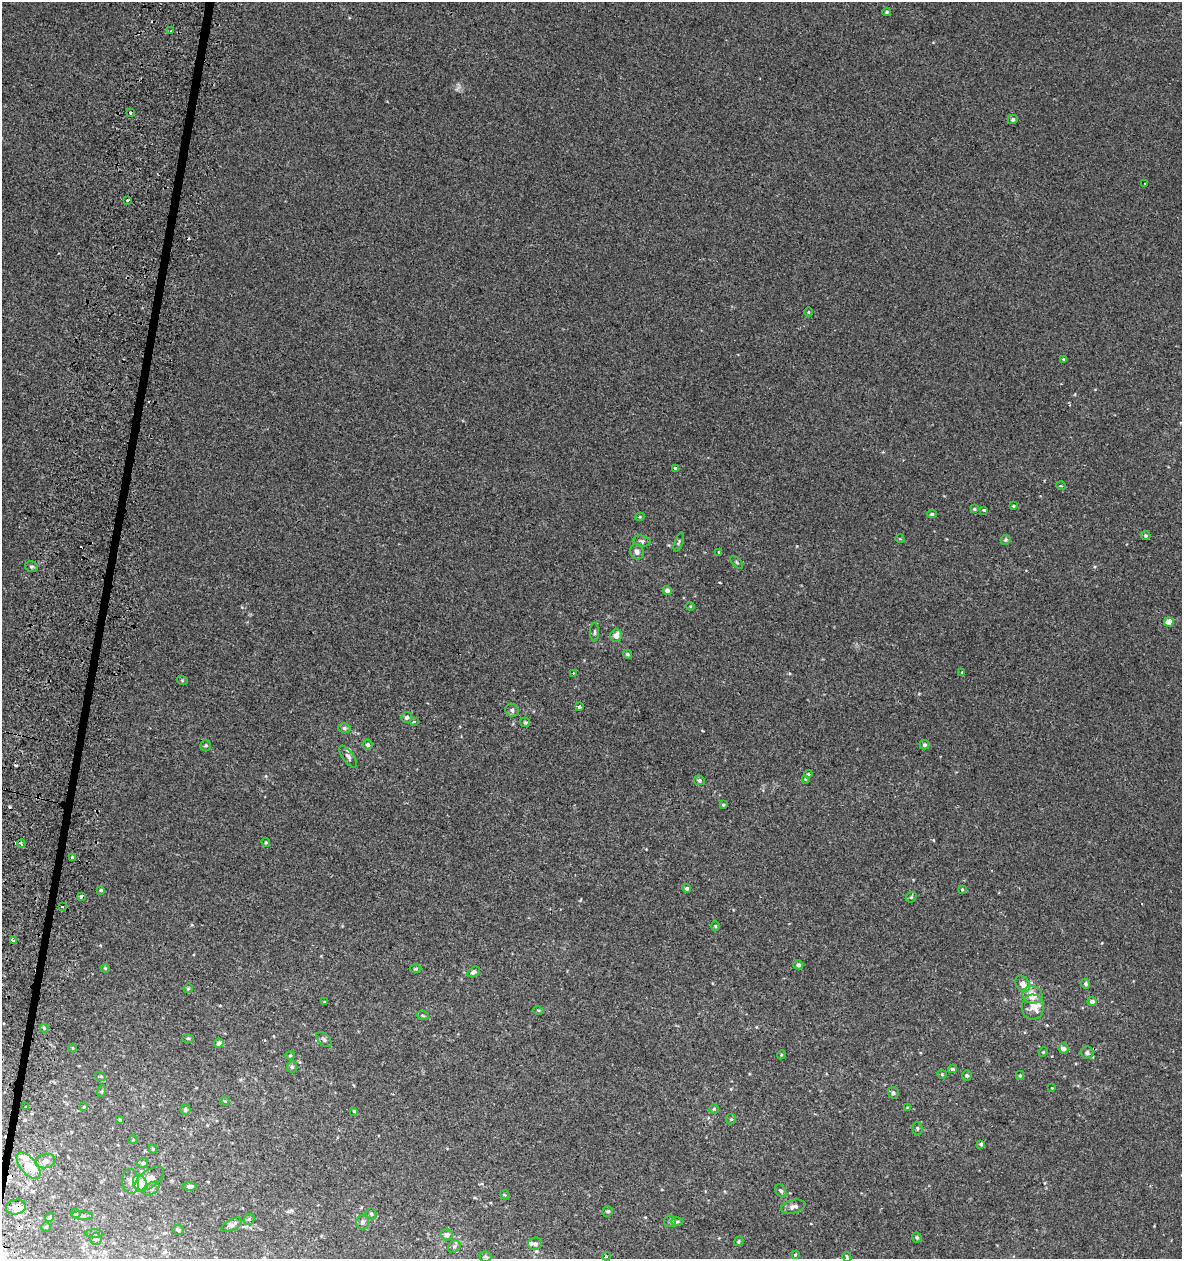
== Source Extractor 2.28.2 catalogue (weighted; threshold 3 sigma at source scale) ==
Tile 7 of 4 x 4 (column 3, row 2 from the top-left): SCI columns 2692-3871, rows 2557-3813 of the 5318 x 5112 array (HDU 1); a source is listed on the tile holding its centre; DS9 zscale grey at full resolution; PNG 1184 x 1261 px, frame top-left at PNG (2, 2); each listed source drawn as its Kron ellipse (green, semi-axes under 4 px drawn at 4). Shown black and unused: <1% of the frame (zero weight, under 2 of 3 exposures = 3% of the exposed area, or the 3 px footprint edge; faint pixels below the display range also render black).
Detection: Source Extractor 2.28.2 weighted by HDU 2 'WHT'; one run over the whole footprint, this tile lists its part. Background 0.00179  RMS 0.0054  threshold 0.0245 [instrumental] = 3 sigma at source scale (4.5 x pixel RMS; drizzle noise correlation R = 1.50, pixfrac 1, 0.0396/0.0396 arcsec/px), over >= 5 px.
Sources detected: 154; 1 inside a brighter object's white glare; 6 cosmic-ray / hot-pixel residue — neither listed nor drawn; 9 inside a brighter listed object's ellipse — not listed separately; the other 138 listed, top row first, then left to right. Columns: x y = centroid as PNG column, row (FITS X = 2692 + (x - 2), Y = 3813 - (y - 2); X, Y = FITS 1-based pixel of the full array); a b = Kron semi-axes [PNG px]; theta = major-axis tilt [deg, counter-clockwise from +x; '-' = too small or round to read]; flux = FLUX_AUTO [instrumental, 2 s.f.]
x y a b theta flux
887 12 4 4 - 0.72
171 30 4 2 - 0.5
130 113 4 3 - 0.79
1013 119 5 4 - 1.2
1145 184 3 3 - 1.4
127 200 3 3 - 1.1
809 312 5 3 - 0.43
1063 359 4 4 - 0.42
676 469 3 3 - 2.7
1061 486 5 3 - 0.43
1013 506 3 3 - 0.46
974 509 3 3 - 0.62
984 510 4 3 - 0.55
932 514 4 4 - 0.82
640 517 4 4 - 0.55
1145 535 5 4 - 0.97
900 539 4 3 - 0.41
1005 540 5 4 - 0.95
642 541 9 5 -13 1.3
679 542 10 3 70 0.83
637 552 8 6 -71 1.9
719 552 3 3 - 1.7
737 562 8 3 -45 0.6
31 567 6 5 - 0.96
667 590 4 4 - 2
690 606 4 3 - 0.41
1169 622 4 4 - 5.8
595 632 9 3 90 0.86
616 636 6 6 - 3.5
627 654 5 4 - 0.85
962 672 3 3 - 2.4
573 673 3 2 - 0.37
182 680 5 3 - 0.49
579 707 4 3 - 7.7
512 710 7 6 - 1.6
406 717 5 5 - 1.4
414 722 3 3 - 1
525 722 5 4 - 0.75
344 728 6 5 - 1.2
206 745 5 5 - 0.9
368 745 5 5 - 1.2
925 745 5 4 - 1
348 757 13 5 -53 1.5
808 774 4 4 - 0.55
805 779 3 3 - 0.43
699 780 5 4 - 0.94
723 805 4 4 - 0.71
266 842 4 3 - 0.56
21 844 4 4 - 1.2
72 857 3 3 - 1
687 888 4 4 - 1
962 889 4 4 - 0.59
101 890 4 3 - 0.77
82 896 3 3 - 6.2
911 897 6 4 42 0.83
62 906 3 3 - 6.4
715 926 4 4 - 0.56
13 940 4 3 - 4.2
798 965 5 4 - 1.2
105 968 4 4 - 0.49
415 969 6 4 2 0.63
473 972 7 4 31 1.4
1023 984 9 6 -54 3.6
1086 984 5 4 - 0.98
188 988 5 4 - 0.6
1032 995 10 8 -13 7.5
325 1002 4 3 - 0.4
1092 1002 4 4 - 2.2
1033 1007 12 11 - 4.5
538 1010 5 3 - 0.45
423 1016 6 3 -20 0.65
44 1028 4 4 - 0.55
188 1038 6 4 -1 0.7
324 1040 9 5 -44 1.3
219 1043 5 4 - 2
73 1048 4 3 - 0.45
1063 1048 5 5 - 2.1
1043 1052 5 4 - 0.51
1087 1053 6 6 - 1.3
290 1055 4 4 - 0.57
781 1055 4 3 - 0.49
292 1067 6 5 - 0.97
952 1069 4 3 - 1
942 1074 4 4 - 0.54
967 1075 5 5 - 1.1
1020 1075 4 4 - 0.63
100 1076 6 3 -18 0.57
1052 1088 3 3 - 0.44
102 1091 6 4 70 0.66
893 1093 5 5 - 1.5
225 1101 5 4 - 0.51
26 1107 2 2 - 0.45
84 1107 4 3 - 0.59
907 1108 4 3 - 0.41
714 1109 5 5 - 0.84
185 1110 5 5 - 1.1
354 1111 3 3 - 0.6
731 1119 5 5 - 0.7
120 1120 4 3 - 0.55
917 1128 6 5 - 0.87
133 1140 5 3 - 0.41
981 1144 4 3 - 0.95
153 1149 4 4 - 0.52
45 1161 10 7 14 3
143 1163 5 5 - 1.2
28 1166 16 8 -50 8.3
149 1179 17 9 35 4.2
131 1181 12 8 -82 3.6
140 1183 9 7 -62 8
190 1186 7 4 -1 1.7
151 1189 9 5 33 1.4
781 1191 7 5 -55 1
505 1195 5 4 - 0.58
16 1207 10 7 12 3
793 1207 12 6 14 2.5
608 1211 5 5 - 1.1
76 1213 5 5 - 1.1
371 1214 5 5 - 1.1
82 1216 11 3 -3 1
50 1217 5 3 - 0.54
249 1219 6 5 - 0.72
670 1221 6 5 - 1
677 1221 6 4 0 0.85
363 1222 7 6 - 1.8
232 1225 11 5 28 2.1
46 1227 5 5 - 0.58
178 1230 6 5 - 1.2
94 1234 9 3 0 0.72
447 1235 6 5 - 2.5
917 1238 5 4 - 0.88
96 1239 5 5 - 1.5
739 1241 5 4 - 0.85
535 1244 7 6 - 1.4
454 1246 7 5 45 1.2
795 1254 4 3 - 0.55
606 1256 4 3 - 0.96
485 1257 6 5 - 0.98
847 1257 5 3 - 0.62
Overlapping masked pixels (flux is a lower limit): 3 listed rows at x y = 82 896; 28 1166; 16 1207